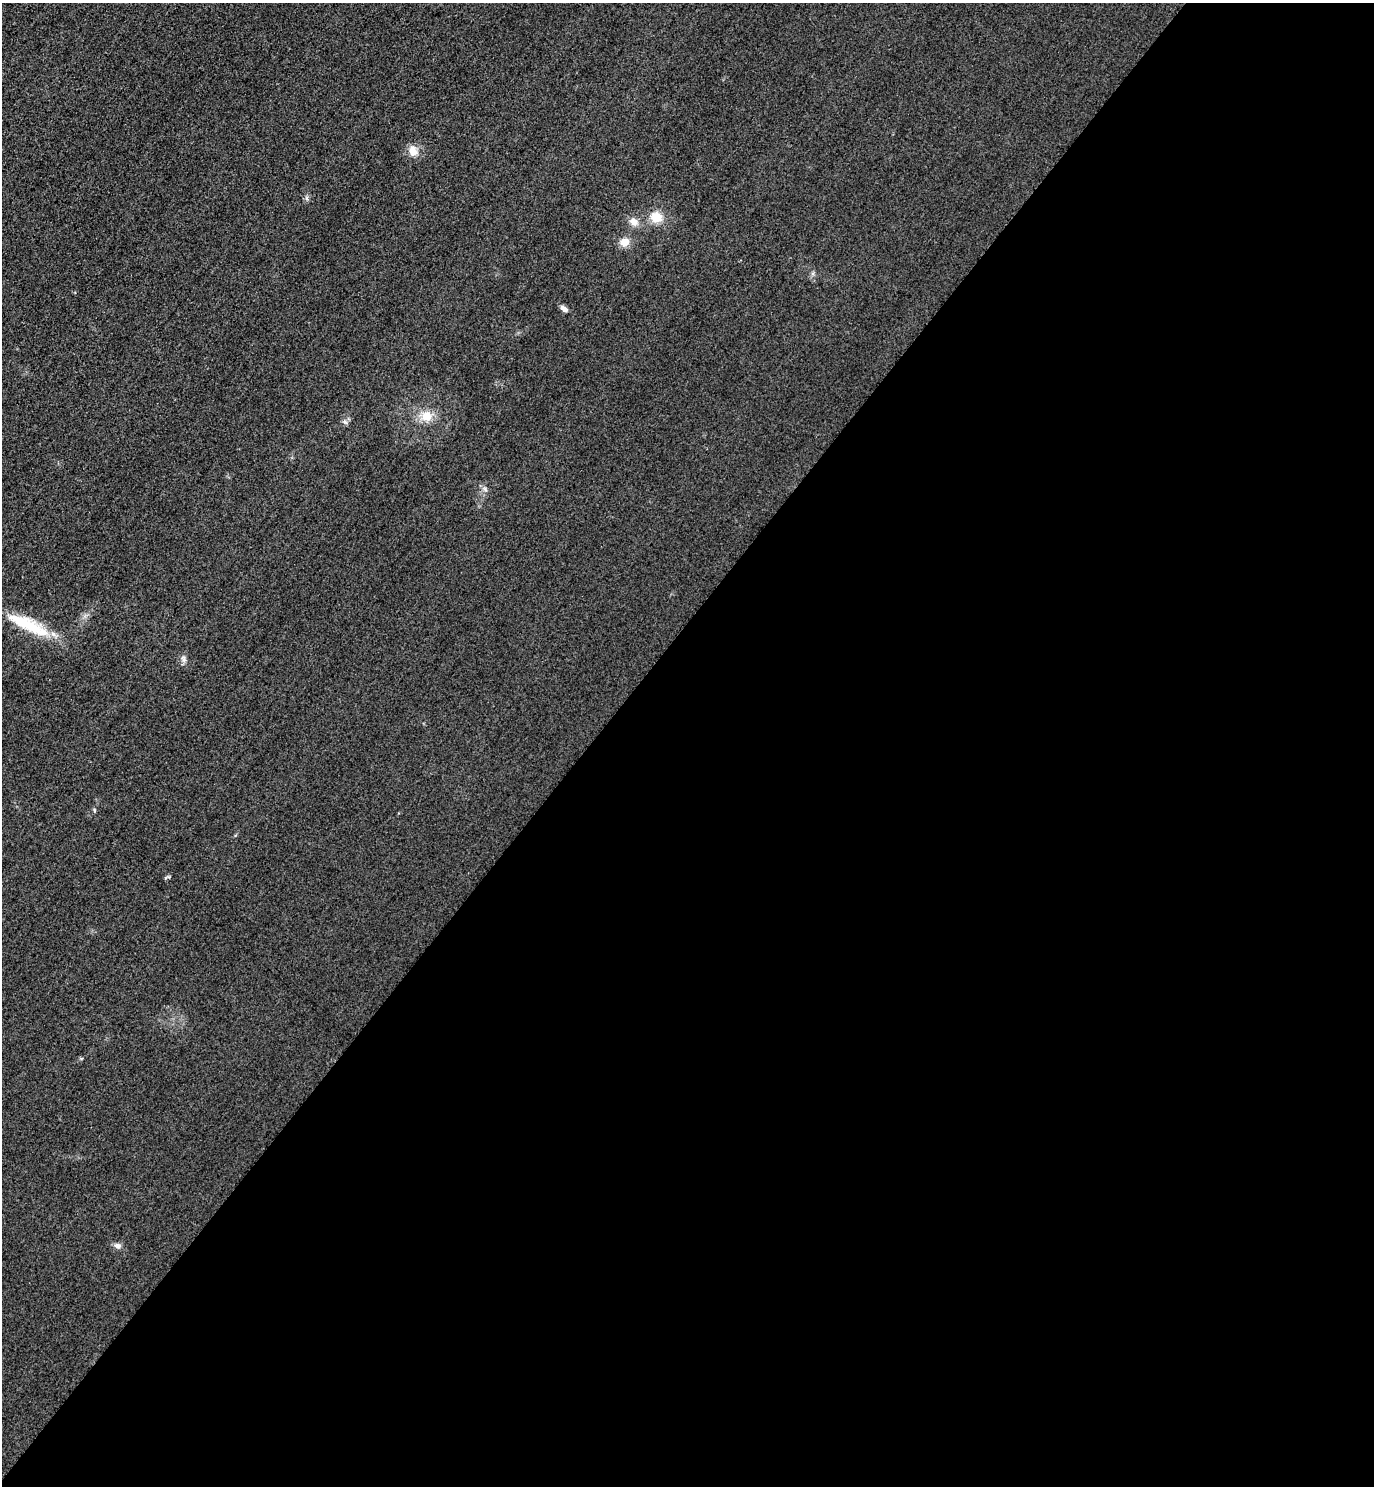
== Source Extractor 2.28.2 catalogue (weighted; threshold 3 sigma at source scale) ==
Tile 12 of 4 x 4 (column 4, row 3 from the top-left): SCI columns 4443-5814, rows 1514-2997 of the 5996 x 5993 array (HDU 1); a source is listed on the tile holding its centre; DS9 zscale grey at full resolution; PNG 1376 x 1488 px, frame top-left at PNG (2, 3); no overlay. Shown black and unused: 57% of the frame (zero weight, under 3 of 4 exposures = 3% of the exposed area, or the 3 px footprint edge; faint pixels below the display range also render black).
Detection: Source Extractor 2.28.2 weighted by HDU 2 'WHT'; one run over the whole footprint, this tile lists its part. Background 0.0506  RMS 0.017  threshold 0.0757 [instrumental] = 3 sigma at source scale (4.5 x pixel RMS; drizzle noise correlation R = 1.50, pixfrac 1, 0.05/0.05 arcsec/px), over >= 5 px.
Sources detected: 12; all 12 listed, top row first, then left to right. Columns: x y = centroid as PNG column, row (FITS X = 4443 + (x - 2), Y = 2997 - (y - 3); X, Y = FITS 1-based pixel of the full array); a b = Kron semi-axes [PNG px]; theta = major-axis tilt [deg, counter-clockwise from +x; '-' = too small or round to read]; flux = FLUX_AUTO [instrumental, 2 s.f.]
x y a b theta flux
413 151 15 11 -74 16
656 217 13 12 - 28
634 222 11 9 -50 13
624 242 11 10 - 15
564 309 10 6 -42 6.3
426 416 13 12 - 25
345 422 7 4 -44 3.6
485 489 6 5 - 3.6
23 623 45 16 -28 76
184 659 10 6 -69 5.7
166 877 9 3 10 2.3
117 1246 10 7 -18 6.8